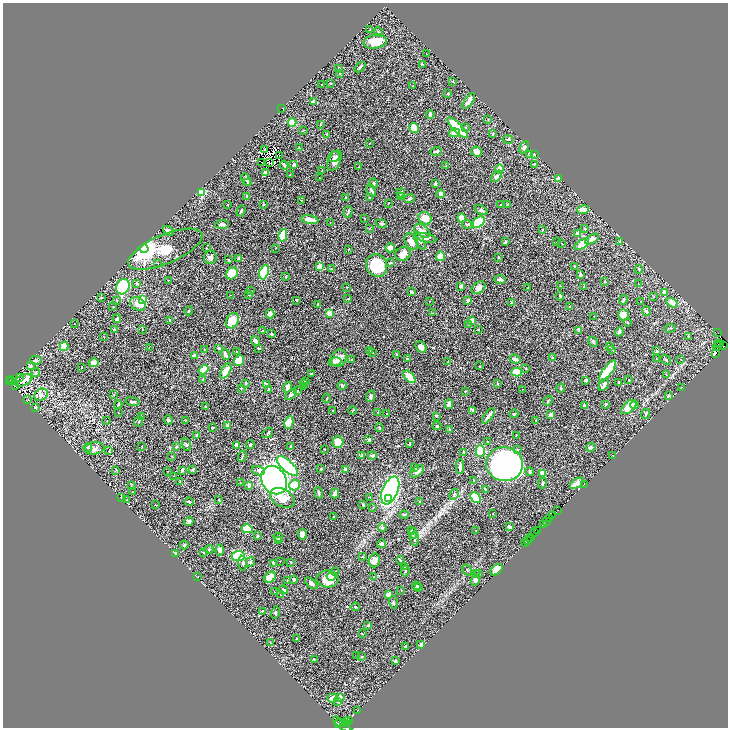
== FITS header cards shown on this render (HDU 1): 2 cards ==
NAXIS1  =                 1451
NAXIS2  =                 1451

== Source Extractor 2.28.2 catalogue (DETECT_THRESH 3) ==
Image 1451 x 1451 px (HDU 1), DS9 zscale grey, zoomed out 1/2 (1 PNG px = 2 x 2 image px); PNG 730 x 730 px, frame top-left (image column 2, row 1450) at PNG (3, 3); each listed source drawn as its Kron ellipse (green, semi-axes under 4 px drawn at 4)
Background 0.86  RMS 0.019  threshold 0.0585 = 3 sigma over >= 5 px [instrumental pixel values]
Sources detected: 499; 47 cannot appear on this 1/2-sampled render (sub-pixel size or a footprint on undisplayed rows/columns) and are neither listed nor drawn; the other 452 listed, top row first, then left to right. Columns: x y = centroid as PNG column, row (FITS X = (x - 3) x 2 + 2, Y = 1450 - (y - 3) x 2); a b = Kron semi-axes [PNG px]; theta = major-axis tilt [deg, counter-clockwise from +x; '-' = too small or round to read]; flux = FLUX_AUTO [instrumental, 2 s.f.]
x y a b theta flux
370 29 3 2 - 2.1
379 32 5 2 - 3.2
375 42 11 7 9 76
426 53 2 1 - 0.97
422 64 2 2 - 3.5
360 67 6 3 42 7.1
339 68 3 1 - 1.6
340 73 2 2 - 1.7
452 81 3 2 - 2.9
331 83 3 2 - 2
322 85 2 2 - 2
412 86 2 2 - 2.1
447 94 4 2 - 2
313 101 4 2 - 12
469 101 9 3 56 26
282 108 2 1 - 0.99
430 115 4 3 - 14
488 119 3 3 - 1.8
292 123 4 3 - 64
320 124 3 2 - 2.5
414 128 5 5 - 43
458 128 14 4 -45 270
465 128 4 3 - 4.3
303 130 2 2 - 1.7
455 133 5 4 - 38
327 134 3 2 - 2.3
493 134 4 2 - 2.4
508 139 5 3 - 4.9
369 144 2 2 - 1.5
524 147 6 4 62 12
299 148 3 3 - 5.3
265 149 2 1 - 1.6
436 151 6 3 18 8.8
476 152 6 5 - 25
529 154 3 3 - 6.7
534 154 4 3 - 3
280 155 2 1 - 2.6
334 157 6 5 - 8.4
334 160 11 6 66 22
262 162 2 1 - 1.8
269 163 2 1 - 2.3
534 164 3 3 - 3.2
284 165 4 2 - 9.6
294 165 2 2 - 22
446 166 2 2 - 2
359 167 2 2 - 2.3
499 169 4 4 - 46
322 171 3 2 - 1.3
265 173 4 3 - 10
290 175 3 2 - 2
496 176 7 4 50 13
319 178 2 2 - 2.5
559 179 4 3 - 22
246 180 7 3 -62 8
248 182 3 3 - 3.5
374 183 5 3 - 6.4
435 184 3 3 - 8.8
371 190 6 3 -60 8
201 192 4 3 - 140
401 193 4 3 - 12
441 194 4 3 - 20
246 196 3 2 - 1.7
346 197 3 2 - 2.3
401 197 2 2 - 18
369 198 2 2 - 2
410 199 5 4 - 5.8
301 201 3 2 - 2.5
388 203 2 1 - 1.2
228 204 2 2 - 1.3
507 204 2 2 - 2.1
264 205 3 2 - 4.2
500 205 3 2 - 2
481 210 7 3 -28 9.1
583 210 6 3 9 23
241 211 6 2 70 4.4
348 212 6 2 72 4.3
365 218 3 2 - 1.7
425 218 7 6 - 38
461 218 4 4 - 18
309 220 9 3 -9 40
478 222 7 5 38 140
330 223 2 1 - 1.2
222 224 7 4 3 8.2
381 224 6 3 -17 4.6
468 224 6 3 -16 6.1
370 228 3 2 - 1.3
585 229 3 3 - 3.1
542 230 2 2 - 3.1
168 231 6 4 -42 11
422 231 9 5 -33 23
578 234 3 3 - 27
283 235 6 3 76 53
426 238 11 4 -11 21
592 239 8 4 32 20
420 241 10 4 -63 9.7
620 241 3 3 - 5.5
411 242 8 6 -59 33
505 242 3 2 - 5.1
557 242 2 2 - 2.2
562 244 2 1 - 2.3
582 244 8 4 33 59
206 248 4 2 - 2.1
276 248 2 2 - 1.4
390 248 5 4 - 18
144 249 4 3 - 6000
165 249 40 14 23 130
348 249 2 1 - 2.1
403 254 8 6 30 19
440 256 5 3 - 85
210 257 7 6 - 13
498 257 2 2 - 11
238 258 3 3 - 7.8
229 260 3 2 - 4.3
157 263 3 2 - 1.8
390 263 3 3 - 3.3
377 265 12 10 -61 180
574 266 3 2 - 1.6
320 267 3 3 - 75
331 269 3 2 - 1.8
639 269 4 3 - 4.2
264 272 7 4 67 140
232 273 6 5 - 69
580 275 3 3 - 5.8
286 276 3 3 - 2.7
500 279 6 3 -2 10
168 280 2 1 - 1.2
605 281 3 2 - 2.2
137 283 3 3 - 7.2
638 284 2 2 - 1.9
461 286 3 3 - 6.3
560 286 2 2 - 2.4
584 286 3 2 - 2.8
123 287 8 6 64 320
347 287 3 2 - 1.6
478 288 8 5 36 22
528 288 2 2 - 1.9
250 291 3 2 - 3.2
411 292 3 2 - 4.8
664 292 4 3 - 17
230 295 2 1 - 1
249 295 3 2 - 2.5
560 296 4 3 - 4
654 297 3 3 - 2.9
101 298 3 3 - 2.9
348 299 3 2 - 2.2
117 300 4 2 - 2.3
143 300 3 3 - 320
296 300 3 2 - 3.2
468 300 4 3 - 6.5
623 300 5 2 - 8
429 302 2 1 - 1
641 302 3 2 - 2.6
511 303 3 3 - 3.2
672 303 6 4 -34 22
138 304 8 6 -32 32
318 304 2 2 - 2.1
113 307 2 1 - 1.2
570 307 3 2 - 2.1
189 311 4 3 - 4
646 311 5 4 - 6.2
329 313 2 2 - 53
433 313 3 3 - 1.8
270 314 4 3 - 25
623 315 6 5 - 30
594 316 2 1 - 1.2
117 319 4 3 - 5.3
170 320 3 2 - 2.4
232 321 8 6 62 61
472 321 3 3 - 35
627 323 3 3 - 3.4
74 324 2 1 - 0.91
468 324 3 3 - 2.7
670 328 5 2 - 2.6
142 329 2 2 - 1.9
114 330 4 3 - 4.9
478 330 3 2 - 1.6
578 330 4 3 - 10
262 331 2 2 - 3.4
619 332 4 3 - 9.8
718 333 2 1 - 41
271 334 3 2 - 4.9
103 336 3 1 - 1.2
688 336 3 2 - 3.5
256 341 5 4 - 14
593 342 5 3 - 5.9
718 344 2 1 - 1500
720 344 3 1 - 2300
64 346 5 3 - 64
718 346 4 1 - 330
723 346 2 2 - 210
421 347 6 5 - 19
609 347 3 3 - 3.1
149 348 2 1 - 1.2
219 348 3 3 - 5.7
259 348 3 2 - 4.1
611 349 3 2 - 4
204 350 3 2 - 1.5
369 350 4 3 - 8.2
237 351 2 2 - 2.6
657 351 3 2 - 7.4
373 353 2 2 - 2.2
716 354 3 2 - 150
226 355 5 3 - 18
397 355 4 3 - 5.8
194 356 3 2 - 30
339 358 9 7 58 36
552 358 3 2 - 3.7
352 359 2 1 - 1.4
407 359 3 2 - 6.3
515 359 6 3 -20 19
656 359 3 2 - 1.4
681 359 2 2 - 1.1
36 360 6 3 -4 5
666 360 6 2 -39 3.6
239 361 5 4 - 74
335 362 6 4 7 9.1
448 362 4 2 - 3.2
94 363 5 4 - 29
31 366 4 3 - 12
479 366 3 2 - 1.3
82 367 2 2 - 2
526 368 3 2 - 2
204 370 5 4 - 80
226 371 8 4 61 61
607 371 13 4 53 91
517 372 5 3 - 110
36 373 4 3 - 6.6
311 374 3 2 - 4.6
666 374 2 2 - 1.6
409 377 7 4 -49 47
20 378 2 2 - 2.9
203 379 3 3 - 5.2
10 380 4 2 - 1000
23 380 9 5 25 31
586 380 3 3 - 11
629 380 2 2 - 3.3
9 382 2 2 - 210
305 382 3 3 - 3.3
619 382 3 2 - 4
246 383 3 2 - 4.3
498 383 3 2 - 3.2
266 384 4 3 - 3
303 384 4 3 - 3.6
604 385 7 3 59 12
16 386 4 1 - 2.1
342 386 4 3 - 4.4
288 387 5 3 - 16
304 387 4 2 - 2.3
682 387 3 1 - 0.92
241 388 3 3 - 3.6
561 388 4 3 - 4
522 389 2 2 - 1.2
268 390 3 2 - 7.6
297 391 3 2 - 3.6
465 391 2 2 - 2.6
291 394 7 3 36 8.3
41 395 7 5 33 19
114 395 3 2 - 2.3
371 396 6 4 69 7.2
668 396 4 2 - 5.4
327 398 4 2 - 2.6
28 400 3 2 - 1.8
132 401 7 2 -12 8.1
548 401 5 3 - 4.2
449 404 5 3 - 20
606 404 3 3 - 5.5
118 405 4 3 - 3.5
584 405 3 3 - 3.6
635 405 4 3 - 8.7
205 406 3 2 - 2.8
35 407 4 3 - 3.6
629 407 9 5 40 65
333 410 3 2 - 1.8
353 410 4 2 - 2
473 410 4 4 - 8.8
118 412 2 2 - 1.5
378 412 3 2 - 1.8
386 414 2 1 - 2.1
514 414 4 2 - 5.2
646 414 5 2 - 3.7
551 415 3 3 - 22
141 416 2 2 - 2.1
436 416 3 3 - 4.1
488 416 9 3 53 15
168 420 5 4 - 6.9
185 420 3 2 - 1.9
536 420 3 3 - 2.2
107 421 2 2 - 1.2
139 421 5 2 - 3.1
289 423 6 4 78 60
228 425 3 2 - 16
437 426 4 3 - 4.4
212 428 3 2 - 4
379 428 4 3 - 5.4
449 429 3 3 - 3.4
268 433 6 2 38 3.8
197 435 3 2 - 7.4
516 435 3 2 - 1.8
369 440 4 3 - 7.7
338 442 5 5 - 70
488 442 2 2 - 1.7
410 444 3 2 - 3.5
186 445 7 4 -70 6.2
237 445 4 3 - 29
250 445 4 2 - 8.2
142 446 3 2 - 1.3
291 446 3 2 - 2.4
176 447 3 3 - 4.3
591 447 5 3 - 6
88 448 4 3 - 3.5
94 448 10 6 8 15
325 449 2 1 - 1.9
518 450 4 3 - 4.5
109 451 3 2 - 2.1
480 451 6 4 -89 100
464 452 4 3 - 5.1
362 455 4 3 - 6.8
372 455 4 2 - 8.8
242 456 6 2 67 3.7
613 456 3 2 - 1.6
172 457 2 2 - 2.3
504 464 18 17 - 1900
287 466 13 5 -42 390
415 467 3 3 - 3.2
460 467 7 3 89 13
193 469 3 2 - 8.1
321 469 2 1 - 2.2
346 469 4 3 - 11
116 470 3 2 - 1.8
182 470 3 2 - 6.1
168 471 2 1 - 1
258 471 7 4 -14 8.9
417 471 8 5 38 14
529 472 4 3 - 4.9
543 473 3 3 - 34
174 476 2 2 - 1.2
274 480 15 12 -57 1400
473 480 2 2 - 2.4
180 481 2 2 - 2.1
240 482 2 2 - 1.4
543 483 5 3 - 5.4
577 483 8 3 34 34
584 484 2 1 - 1.5
249 485 3 3 - 9.3
294 485 5 5 - 64
131 486 3 2 - 2.1
485 489 2 2 - 5
390 490 15 7 67 1400
133 492 3 2 - 1.6
319 493 6 4 -68 6.3
335 494 5 3 - 27
454 494 6 3 64 6.8
121 497 3 2 - 1.6
370 497 3 2 - 2.1
282 498 13 8 -29 50
388 498 3 3 - 490
475 498 6 4 -48 160
127 500 2 2 - 1.3
219 500 3 2 - 2.2
189 502 5 2 - 5
420 502 3 2 - 2.3
156 505 2 1 - 1.2
363 505 3 2 - 4.5
373 508 2 2 - 1.3
558 510 2 1 - 85
493 514 2 2 - 1.4
404 515 4 2 - 3.4
552 516 3 2 - 320
334 517 2 2 - 1.5
550 519 4 1 - 380
189 521 4 4 - 8.9
546 522 3 1 - 81
544 525 2 1 - 140
510 527 3 2 - 14
382 528 4 4 - 5.1
247 529 5 4 - 82
476 530 2 2 - 1.2
412 531 3 2 - 4.9
537 531 3 1 - 190
413 533 5 3 - 6
535 533 2 1 - 110
302 534 5 4 - 22
258 536 4 3 - 3.7
278 537 5 3 - 5.3
531 537 4 1 - 300
415 539 7 3 -89 6.6
530 539 2 1 - 160
278 540 3 2 - 4
528 540 2 1 - 160
526 543 3 1 - 100
382 544 4 3 - 13
184 545 4 3 - 5.2
209 549 4 3 - 4.9
220 550 5 4 - 11
175 553 4 3 - 3.7
203 553 3 2 - 1.9
238 556 6 5 - 170
362 556 2 2 - 3.1
374 560 7 5 74 25
400 560 4 2 - 2.7
280 561 2 2 - 1.2
250 562 5 3 - 5.8
290 562 3 2 - 3.9
243 563 7 3 -85 5.6
273 563 3 2 - 5.9
404 567 4 2 - 2.5
467 570 6 2 -55 3.5
496 570 7 4 43 32
335 571 3 2 - 2.6
405 571 5 3 - 5.2
478 573 3 2 - 1.6
476 574 3 2 - 1.6
198 576 2 1 - 1.4
331 576 4 4 - 12
270 577 6 4 42 64
373 577 2 2 - 1.4
328 579 11 8 2 71
287 580 2 2 - 1.4
294 580 3 2 - 7.8
475 580 5 4 - 11
311 583 7 4 -38 12
416 586 4 3 - 6.2
418 588 2 2 - 5.5
284 590 4 3 - 16
401 590 2 2 - 1.4
275 592 3 1 - 0.95
280 595 3 2 - 1.8
389 595 2 2 - 100
393 602 6 3 -74 5.2
355 607 4 2 - 4.2
262 611 4 3 - 2.9
275 612 6 3 76 4.5
368 625 3 2 - 3.9
362 634 2 1 - 2
296 639 2 1 - 1.6
270 643 3 2 - 2
421 645 3 2 - 14
406 647 4 2 - 3.7
357 656 3 2 - 1.8
361 657 3 2 - 2.7
314 659 3 2 - 1.8
395 661 3 2 - 5.6
340 697 3 3 - 19
332 698 5 4 - 25
337 702 3 3 - 3.2
357 711 2 1 - 0.96
348 720 2 1 - 160
343 722 2 1 - 420
347 722 2 2 - 48
339 723 3 2 - 540
342 724 11 3 -38 440
345 724 2 1 - 79
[47 sub-pixel or undisplayed-footprint detections neither listed nor drawn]